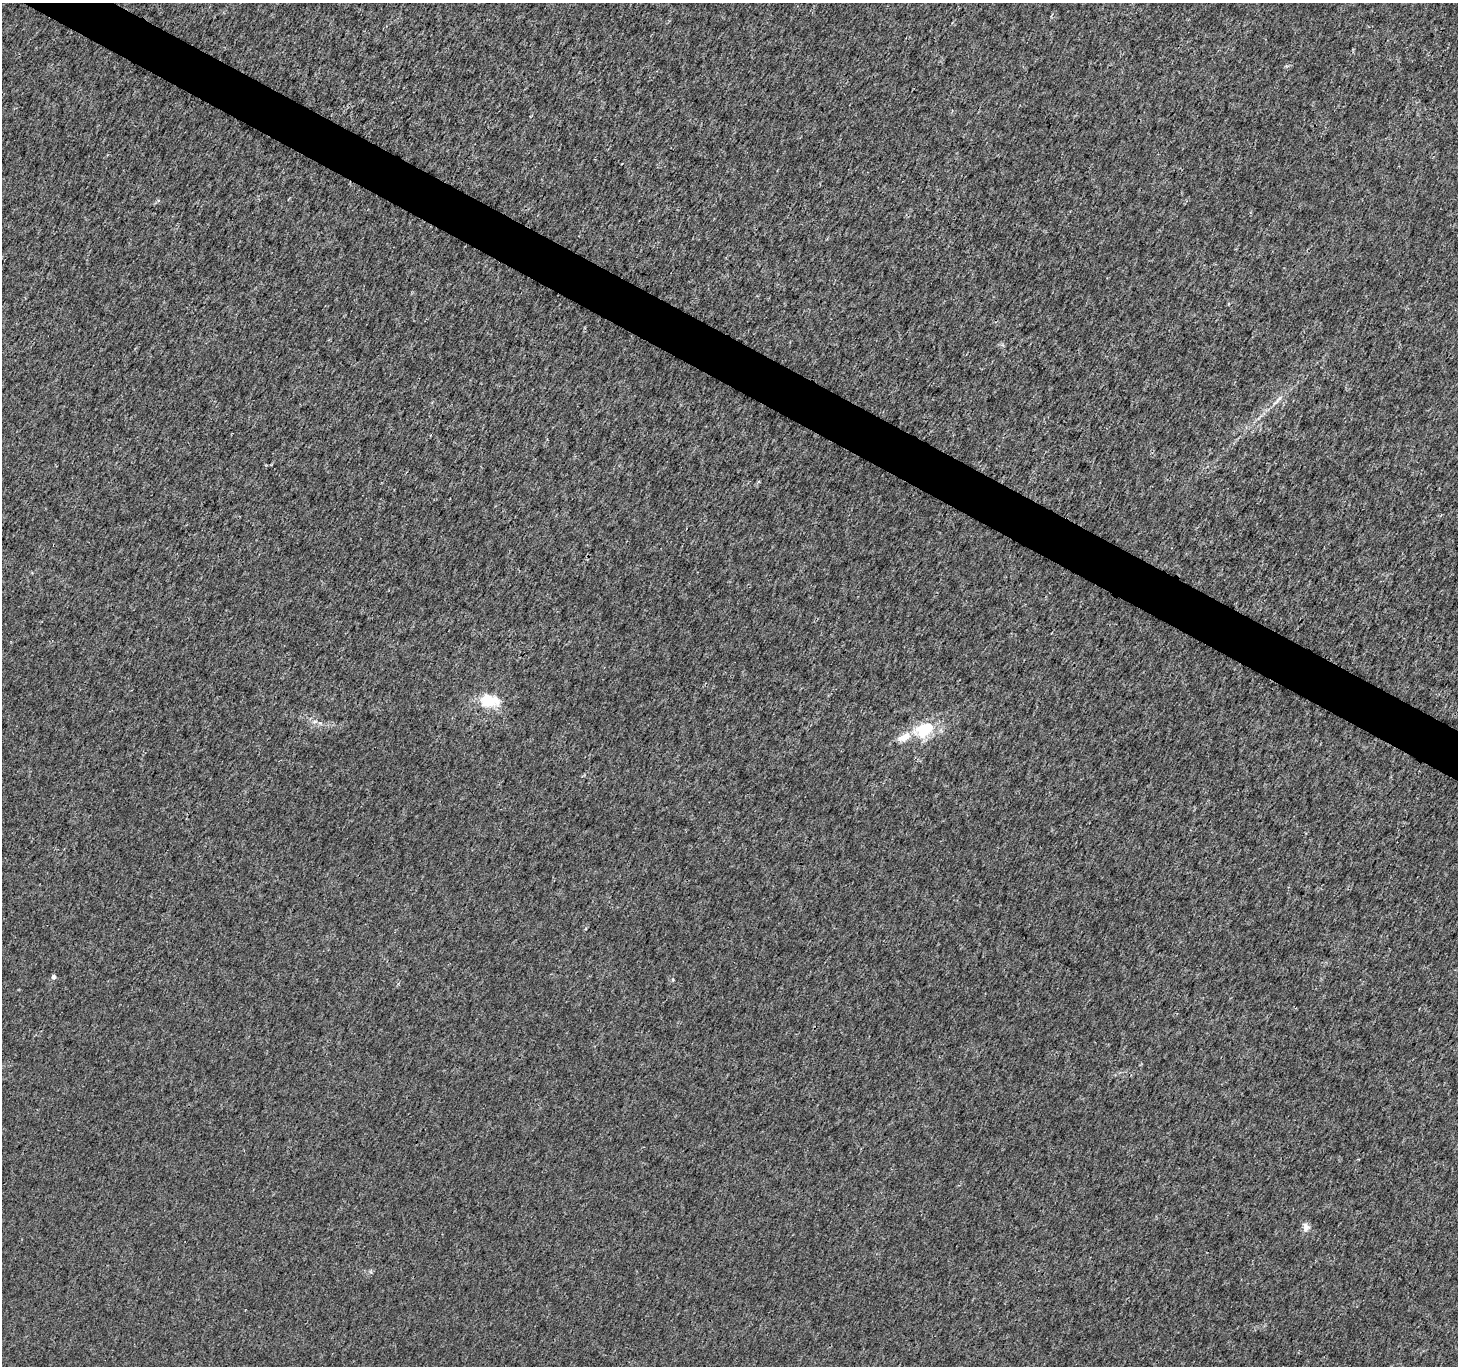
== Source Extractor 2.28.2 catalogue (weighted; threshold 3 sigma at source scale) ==
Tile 11 of 4 x 4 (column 3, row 3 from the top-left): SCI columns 2911-4366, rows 1560-2923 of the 5829 x 5912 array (HDU 1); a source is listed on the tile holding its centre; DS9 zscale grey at full resolution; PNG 1460 x 1368 px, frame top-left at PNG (2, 3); no overlay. Shown black and unused: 3% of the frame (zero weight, under 3 of 4 exposures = <1% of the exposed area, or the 3 px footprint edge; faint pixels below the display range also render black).
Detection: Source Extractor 2.28.2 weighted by HDU 2 'WHT'; one run over the whole footprint, this tile lists its part. Background 0.00177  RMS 0.0021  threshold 0.00935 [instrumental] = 3 sigma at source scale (4.5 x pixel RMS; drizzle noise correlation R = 1.50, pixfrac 1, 0.0396/0.0396 arcsec/px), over >= 5 px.
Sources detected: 9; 2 inside a brighter listed object's ellipse — not listed separately; the other 7 listed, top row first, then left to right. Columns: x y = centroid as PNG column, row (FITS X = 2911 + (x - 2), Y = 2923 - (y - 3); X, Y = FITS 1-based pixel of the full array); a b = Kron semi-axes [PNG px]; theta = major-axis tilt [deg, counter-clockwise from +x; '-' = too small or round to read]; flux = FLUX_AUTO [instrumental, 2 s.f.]
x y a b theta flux
1278 400 23 4 45 1.4
487 700 14 12 -12 6.1
315 721 6 4 20 0.37
925 729 24 14 28 8.2
54 977 5 4 - 0.7
673 980 5 3 - 0.2
1306 1227 12 9 -82 1.2